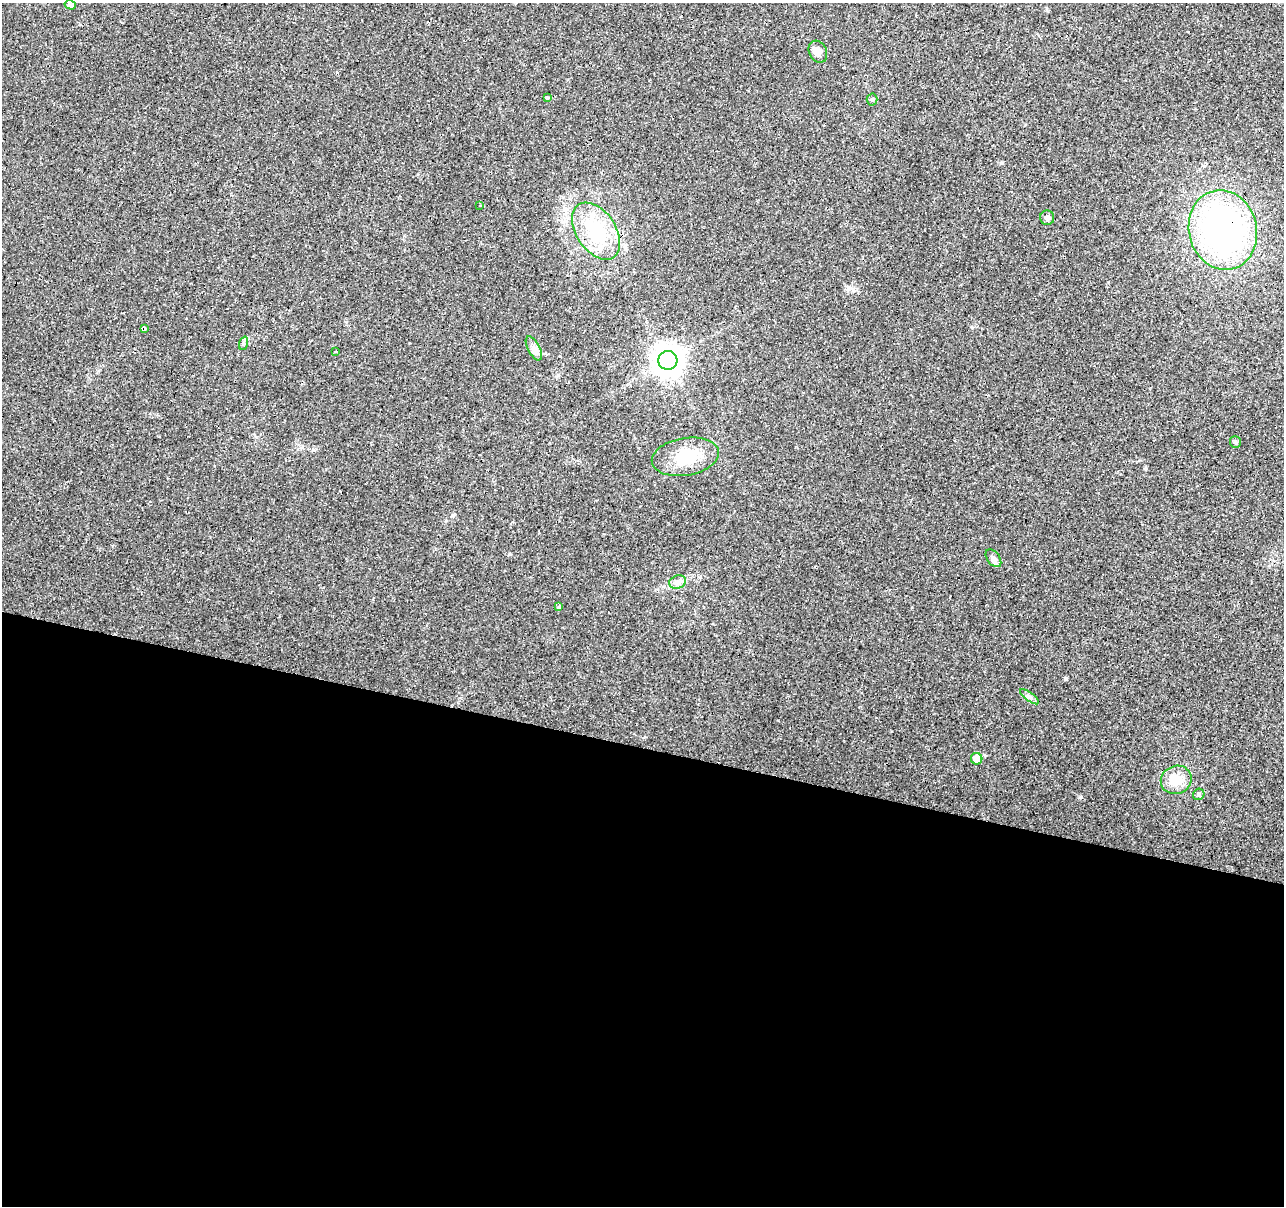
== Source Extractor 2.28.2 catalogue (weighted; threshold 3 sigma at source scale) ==
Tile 14 of 4 x 4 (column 2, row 4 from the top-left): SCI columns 1283-2564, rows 218-1421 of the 5131 x 5314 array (HDU 1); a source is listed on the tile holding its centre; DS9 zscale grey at full resolution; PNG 1286 x 1208 px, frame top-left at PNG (2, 3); each listed source drawn as its Kron ellipse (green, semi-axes under 4 px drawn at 4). Shown black and unused: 38% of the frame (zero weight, under 3 of 4 exposures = <1% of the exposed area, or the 3 px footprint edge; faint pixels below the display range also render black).
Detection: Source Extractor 2.28.2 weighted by HDU 2 'WHT'; one run over the whole footprint, this tile lists its part. Background 0.0431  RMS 0.0042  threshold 0.0188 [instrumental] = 3 sigma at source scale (4.5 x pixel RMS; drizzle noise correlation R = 1.50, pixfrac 1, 0.0396/0.0396 arcsec/px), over >= 5 px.
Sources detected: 29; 7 cosmic-ray / hot-pixel residue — neither listed nor drawn; the other 22 listed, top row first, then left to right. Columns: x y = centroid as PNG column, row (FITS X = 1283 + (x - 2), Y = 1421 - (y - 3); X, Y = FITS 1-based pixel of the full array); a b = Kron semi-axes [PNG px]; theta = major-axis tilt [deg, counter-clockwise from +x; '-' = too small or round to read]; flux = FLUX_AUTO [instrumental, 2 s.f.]
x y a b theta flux
70 5 6 4 -15 1.8
818 52 11 8 -64 2.3
547 98 4 3 - 2.1
872 99 6 5 - 0.65
479 205 3 3 - 5.2
1047 218 7 7 - 1.2
1223 230 40 34 -76 130
596 231 32 19 -56 24
144 328 4 3 - 7.4
244 343 7 4 71 0.78
534 348 13 6 -63 2.1
336 352 3 2 - 0.63
668 360 9 9 - 560
1235 442 6 5 - 0.67
685 457 34 18 9 14
993 558 10 6 -54 1.7
678 582 8 6 20 1.6
559 607 3 3 - 1.3
1029 697 11 3 -35 0.94
977 759 6 5 - 6.2
1176 780 16 14 21 7.8
1199 794 6 5 - 0.82
Overlapping masked pixels (flux is a lower limit): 3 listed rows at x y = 1223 230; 596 231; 144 328
Unlisted compact peaks at least as high as the median listed source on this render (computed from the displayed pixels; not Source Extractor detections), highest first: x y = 1081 797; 1065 678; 1002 163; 558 375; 510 554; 1145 468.